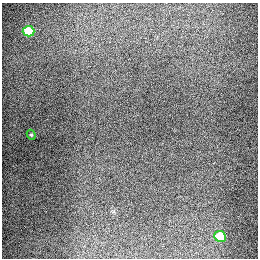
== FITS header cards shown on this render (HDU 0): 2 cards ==
NAXIS1  =                  256
NAXIS2  =                  256

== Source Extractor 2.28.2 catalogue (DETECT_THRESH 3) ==
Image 256 x 256 px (HDU 0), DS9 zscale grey, 1 PNG px = 1 image px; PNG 260 x 260 px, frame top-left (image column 1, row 256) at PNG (2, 3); each listed source drawn as its Kron ellipse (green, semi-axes under 4 px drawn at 4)
Background 1280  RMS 26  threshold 79.4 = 3 sigma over >= 5 px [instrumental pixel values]
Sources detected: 3; all 3 listed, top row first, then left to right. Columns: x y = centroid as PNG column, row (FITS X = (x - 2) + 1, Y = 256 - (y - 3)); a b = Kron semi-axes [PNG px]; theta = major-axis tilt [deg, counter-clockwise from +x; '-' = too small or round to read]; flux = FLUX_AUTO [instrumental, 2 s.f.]
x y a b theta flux
29 31 6 5 - 88000
31 135 5 4 - 2300
220 236 6 5 - 67000